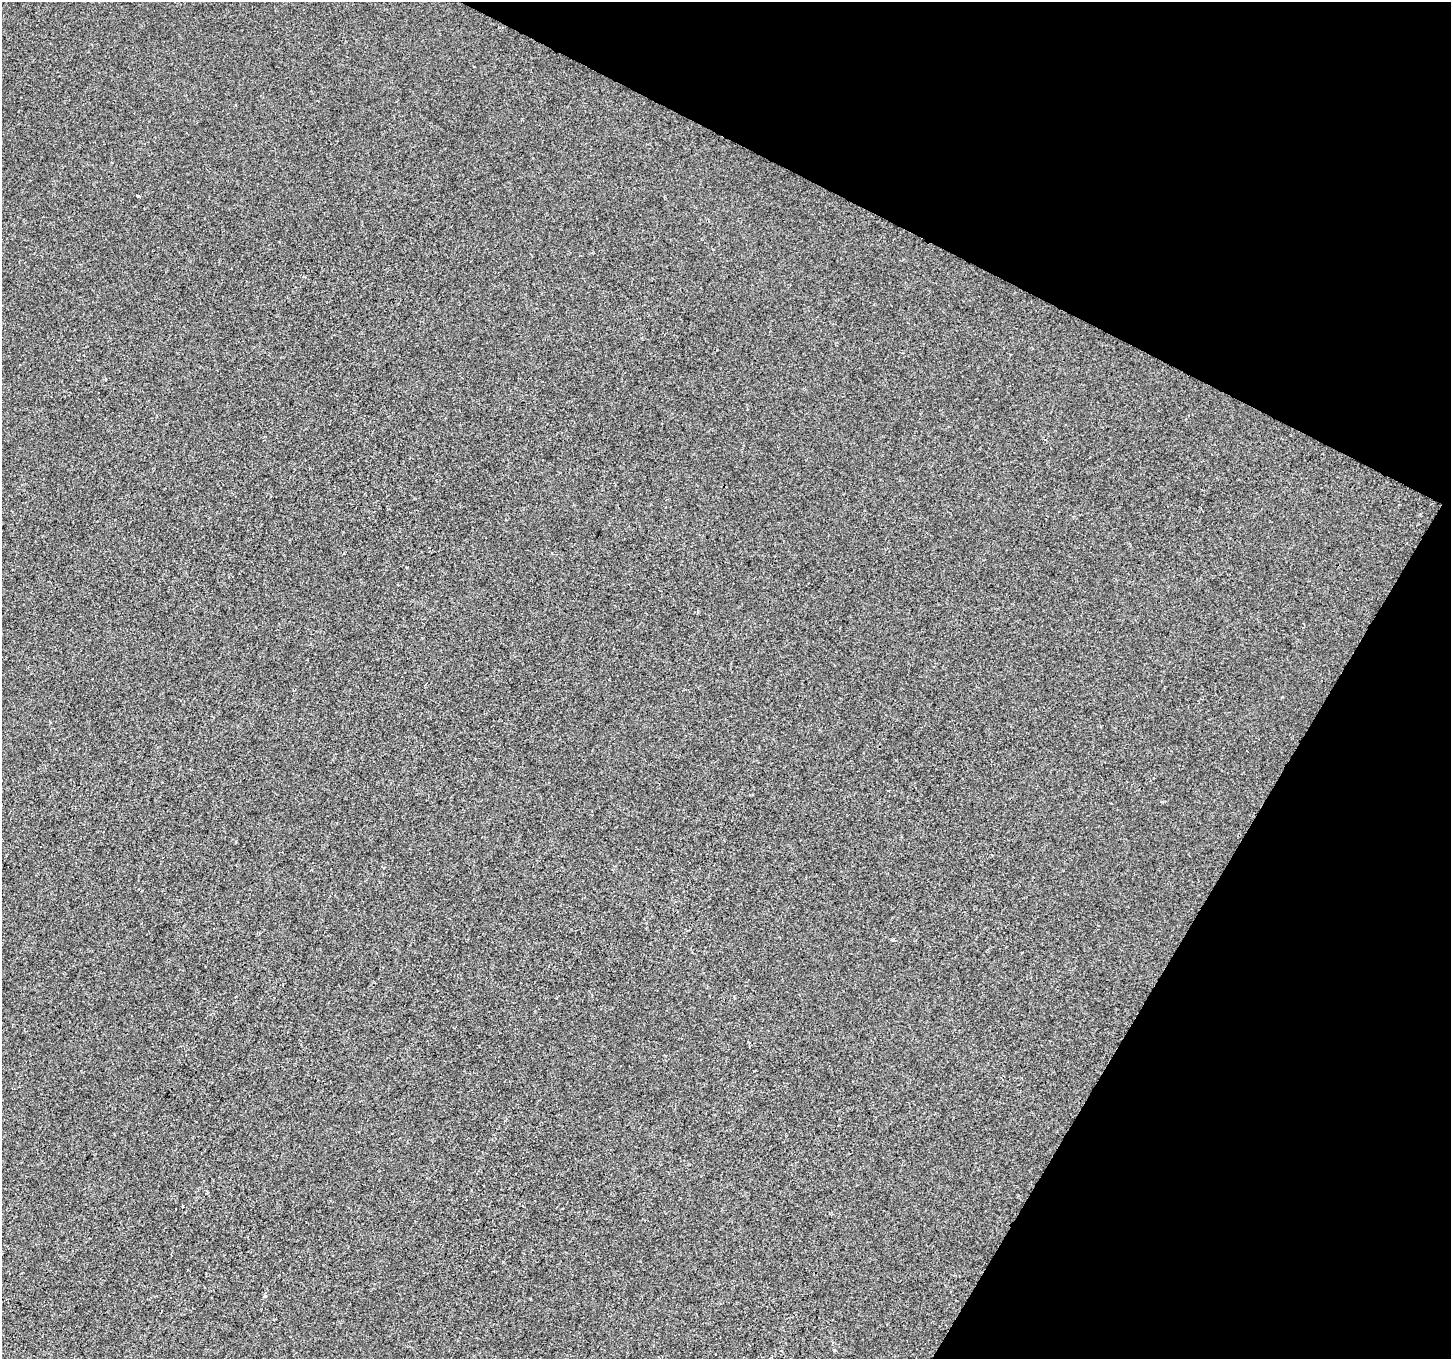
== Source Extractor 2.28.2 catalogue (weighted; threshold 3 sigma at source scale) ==
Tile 8 of 4 x 4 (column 4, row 2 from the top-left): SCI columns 4347-5795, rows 2913-4269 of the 5801 x 5890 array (HDU 1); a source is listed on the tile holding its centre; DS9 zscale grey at full resolution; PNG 1453 x 1361 px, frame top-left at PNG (2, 2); no overlay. Shown black and unused: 24% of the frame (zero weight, under 2 of 3 exposures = <1% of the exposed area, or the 3 px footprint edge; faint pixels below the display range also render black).
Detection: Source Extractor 2.28.2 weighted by HDU 2 'WHT'; one run over the whole footprint, this tile lists its part. Background 5.86e-04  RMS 0.0042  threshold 0.0187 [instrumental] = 3 sigma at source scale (4.5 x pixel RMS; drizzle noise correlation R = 1.50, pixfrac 1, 0.0396/0.0396 arcsec/px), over >= 5 px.
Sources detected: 3; all 3 listed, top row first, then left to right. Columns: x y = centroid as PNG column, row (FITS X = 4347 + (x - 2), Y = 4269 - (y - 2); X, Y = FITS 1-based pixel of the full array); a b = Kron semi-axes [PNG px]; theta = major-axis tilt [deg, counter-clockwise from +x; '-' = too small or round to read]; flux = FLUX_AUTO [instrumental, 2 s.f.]
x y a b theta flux
139 196 4 3 - 0.84
893 940 5 3 - 0.58
265 1296 5 4 - 0.58